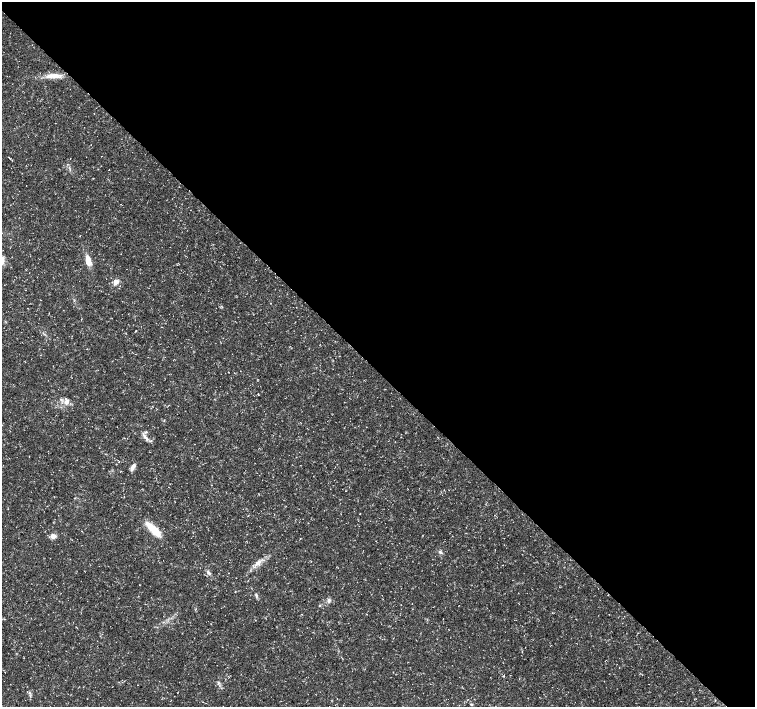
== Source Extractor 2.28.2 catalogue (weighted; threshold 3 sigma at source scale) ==
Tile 8 of 4 x 4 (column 4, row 2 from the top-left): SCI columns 4523-6027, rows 3041-4449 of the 6028 x 6015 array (HDU 1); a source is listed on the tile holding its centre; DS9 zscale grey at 2 x 2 block average (1 PNG px = mean of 2 x 2 image px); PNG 757 x 709 px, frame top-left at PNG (2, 2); no overlay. Shown black and unused: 52% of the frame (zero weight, under 3 of 5 exposures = <1% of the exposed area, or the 3 px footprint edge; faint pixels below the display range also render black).
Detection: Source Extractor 2.28.2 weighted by HDU 2 'WHT'; one run over the whole footprint, this tile lists its part. Background 0.0414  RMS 0.0028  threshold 0.0125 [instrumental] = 3 sigma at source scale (4.5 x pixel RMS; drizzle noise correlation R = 1.50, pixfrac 1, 0.0396/0.0396 arcsec/px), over >= 5 px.
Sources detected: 19; all 19 listed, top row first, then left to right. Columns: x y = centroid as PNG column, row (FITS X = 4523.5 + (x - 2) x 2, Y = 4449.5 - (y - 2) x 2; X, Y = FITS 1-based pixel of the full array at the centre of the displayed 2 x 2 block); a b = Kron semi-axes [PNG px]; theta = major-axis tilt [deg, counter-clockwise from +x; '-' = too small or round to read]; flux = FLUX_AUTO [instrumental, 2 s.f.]
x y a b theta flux
55 76 17 6 4 6.4
88 261 11 6 -74 6.4
116 282 3 3 - 12
258 394 2 2 - 0.34
66 402 8 6 37 3.4
164 420 2 2 - 0.46
144 436 7 4 -52 2.1
151 441 4 2 - 0.52
133 467 10 4 58 2.9
153 529 19 7 -45 14
53 536 6 5 - 3.1
440 552 5 3 - 1.3
258 563 10 6 39 4.1
208 573 5 4 - 1.4
256 595 6 3 -79 1.2
329 601 6 4 -89 1.5
320 605 3 3 - 0.51
218 683 5 3 - 1
471 704 5 2 - 0.62